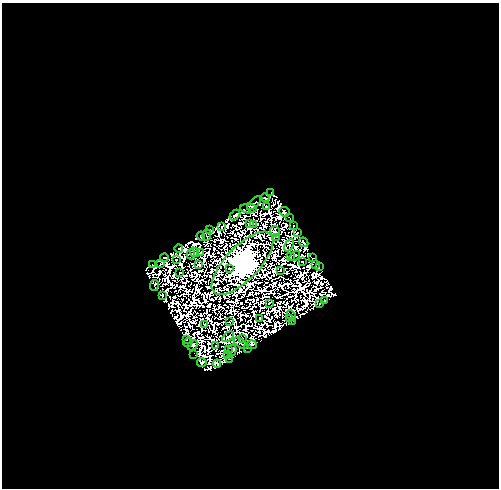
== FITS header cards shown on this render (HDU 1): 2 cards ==
NAXIS1  =                  497
NAXIS2  =                  486

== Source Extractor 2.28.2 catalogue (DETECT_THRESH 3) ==
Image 497 x 486 px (HDU 1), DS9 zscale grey, 1 PNG px = 1 image px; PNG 501 x 490 px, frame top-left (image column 1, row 486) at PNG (2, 3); each listed source drawn as its Kron ellipse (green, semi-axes under 4 px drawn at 4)
Background 1.72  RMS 7.0e-04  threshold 0.00211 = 3 sigma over >= 5 px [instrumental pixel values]
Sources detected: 156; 90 with non-positive FLUX_AUTO (blend fragments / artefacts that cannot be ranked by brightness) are neither listed nor drawn; the other 66 listed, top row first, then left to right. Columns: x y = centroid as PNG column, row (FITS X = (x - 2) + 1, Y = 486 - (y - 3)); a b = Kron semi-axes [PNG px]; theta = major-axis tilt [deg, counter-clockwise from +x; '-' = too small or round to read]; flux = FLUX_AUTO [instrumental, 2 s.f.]
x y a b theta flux
271 192 2 2 - 19
265 198 4 2 - 46
254 203 9 3 45 96
266 206 3 2 - 57
248 208 8 5 -2 100
285 212 5 4 - 50
235 215 6 3 43 140
290 217 3 2 - 7.3
250 223 2 2 - 33
253 224 3 2 - 42
294 226 3 2 - 140
222 227 3 2 - 15
210 230 3 2 - 27
275 231 5 5 - 33
298 232 3 2 - 120
207 235 5 2 - 16
201 236 4 3 - 50
276 237 3 2 - 5.9
304 242 5 3 - 67
289 245 7 2 61 25
179 248 4 2 - 93
194 252 5 3 - 34
200 252 2 2 - 30
191 254 5 4 - 20
290 256 3 2 - 33
295 256 6 2 34 4.6
164 257 4 2 - 8.6
313 258 3 2 - 14
176 260 3 2 - 49
302 262 3 2 - 28
242 263 41 16 46 250000
161 264 3 2 - 19
152 265 4 3 - 59
199 265 3 3 - 27
316 265 2 2 - 26
319 267 4 2 - 5.1
230 268 3 2 - 41
280 270 2 2 - 36
179 273 2 2 - 25
154 285 5 3 - 12
162 295 2 2 - 47
325 301 3 2 - 51
269 303 2 2 - 13
320 304 2 2 - 19
291 316 5 2 - 15
259 319 2 2 - 65
289 319 3 2 - 8.1
293 321 3 2 - 13
229 322 3 2 - 18
204 325 3 2 - 25
228 337 7 2 35 62
242 338 4 2 - 44
186 340 3 2 - 50
188 343 5 2 - 16
241 343 8 3 -36 5.3
192 345 5 4 - 27
252 345 5 2 - 100
216 346 3 2 - 45
248 348 2 2 - 17
228 350 3 2 - 26
232 350 6 4 76 64
194 355 3 2 - 9.5
228 355 4 2 - 52
230 359 2 2 - 5.6
202 362 5 4 - 33
217 364 4 3 - 88
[90 non-positive-flux detections neither listed nor drawn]